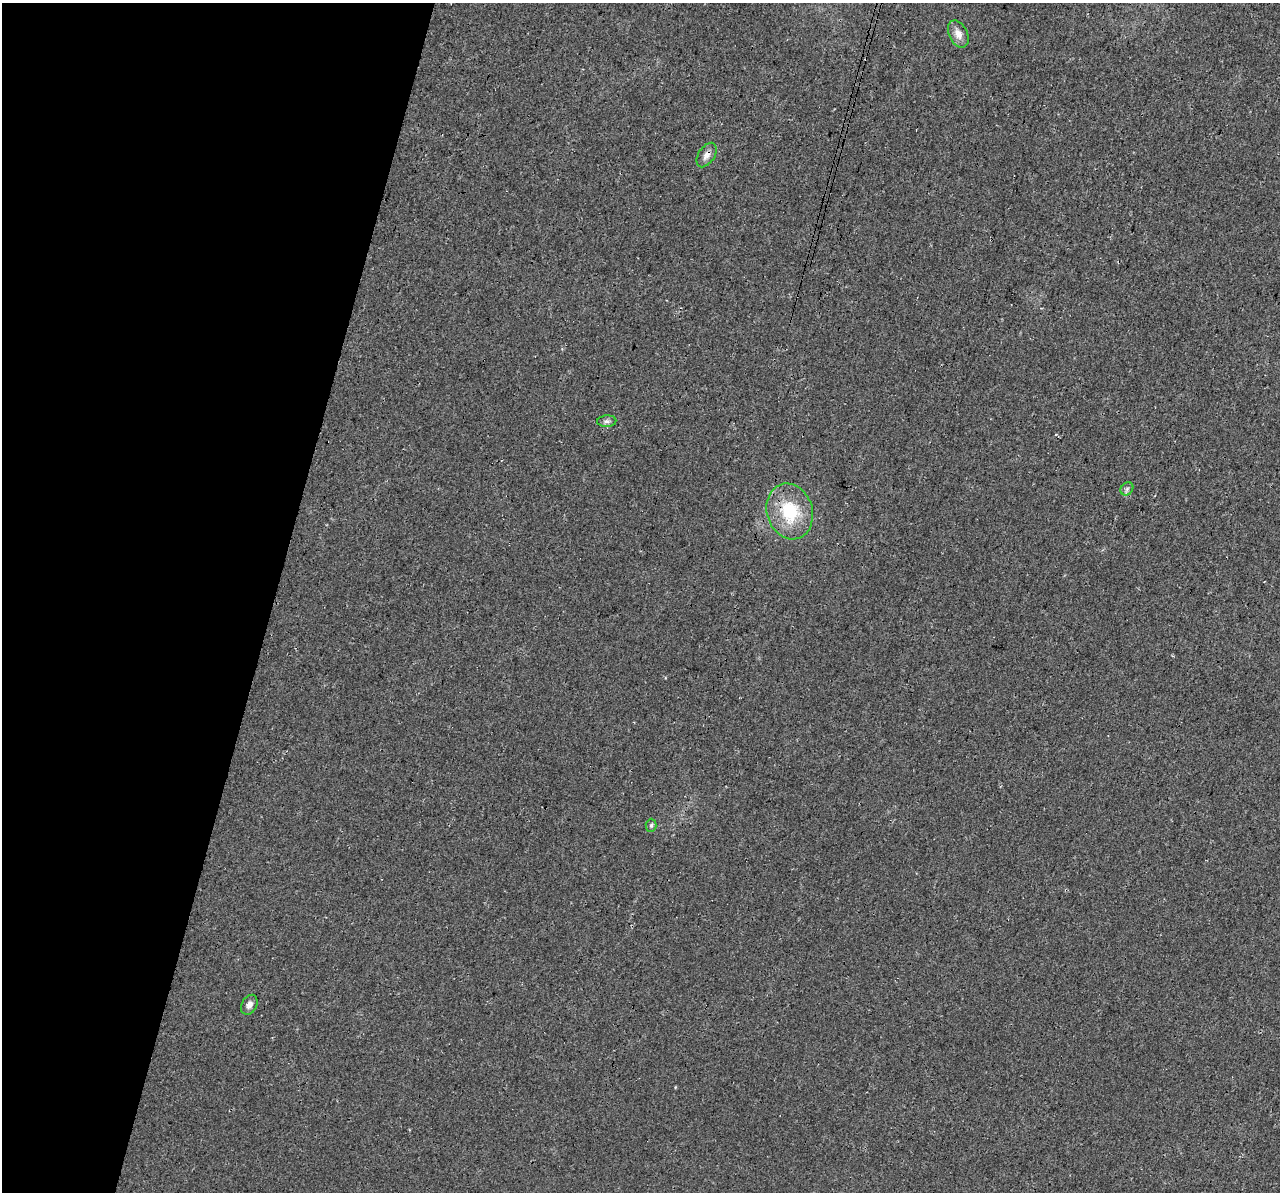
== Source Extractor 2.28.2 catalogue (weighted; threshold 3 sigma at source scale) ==
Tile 9 of 4 x 4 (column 1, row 3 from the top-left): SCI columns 25-1302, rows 1529-2718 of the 5152 x 5375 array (HDU 1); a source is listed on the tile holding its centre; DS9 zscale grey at full resolution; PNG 1282 x 1194 px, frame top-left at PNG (2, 3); each listed source drawn as its Kron ellipse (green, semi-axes under 4 px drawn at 4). Shown black and unused: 22% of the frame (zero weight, under 3 of 4 exposures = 5% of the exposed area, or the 3 px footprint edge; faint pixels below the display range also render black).
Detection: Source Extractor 2.28.2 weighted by HDU 2 'WHT'; one run over the whole footprint, this tile lists its part. Background 0.0162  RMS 0.0068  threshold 0.0305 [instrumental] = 3 sigma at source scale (4.5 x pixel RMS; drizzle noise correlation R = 1.50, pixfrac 1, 0.0396/0.0396 arcsec/px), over >= 5 px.
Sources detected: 8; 1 cosmic-ray / hot-pixel residue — neither listed nor drawn; the other 7 listed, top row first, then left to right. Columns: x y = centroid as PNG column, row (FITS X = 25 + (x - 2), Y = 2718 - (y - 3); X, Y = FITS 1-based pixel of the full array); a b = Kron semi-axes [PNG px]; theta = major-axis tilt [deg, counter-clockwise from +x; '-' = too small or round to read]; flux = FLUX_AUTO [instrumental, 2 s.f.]
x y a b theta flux
958 34 14 9 -64 5.9
707 155 13 8 57 4.4
607 421 9 6 3 2
1127 489 7 5 47 1.7
790 511 28 23 -73 36
651 825 6 5 - 1.3
249 1005 11 7 61 3.6
Overlapping masked pixels (flux is a lower limit): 2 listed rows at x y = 707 155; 790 511